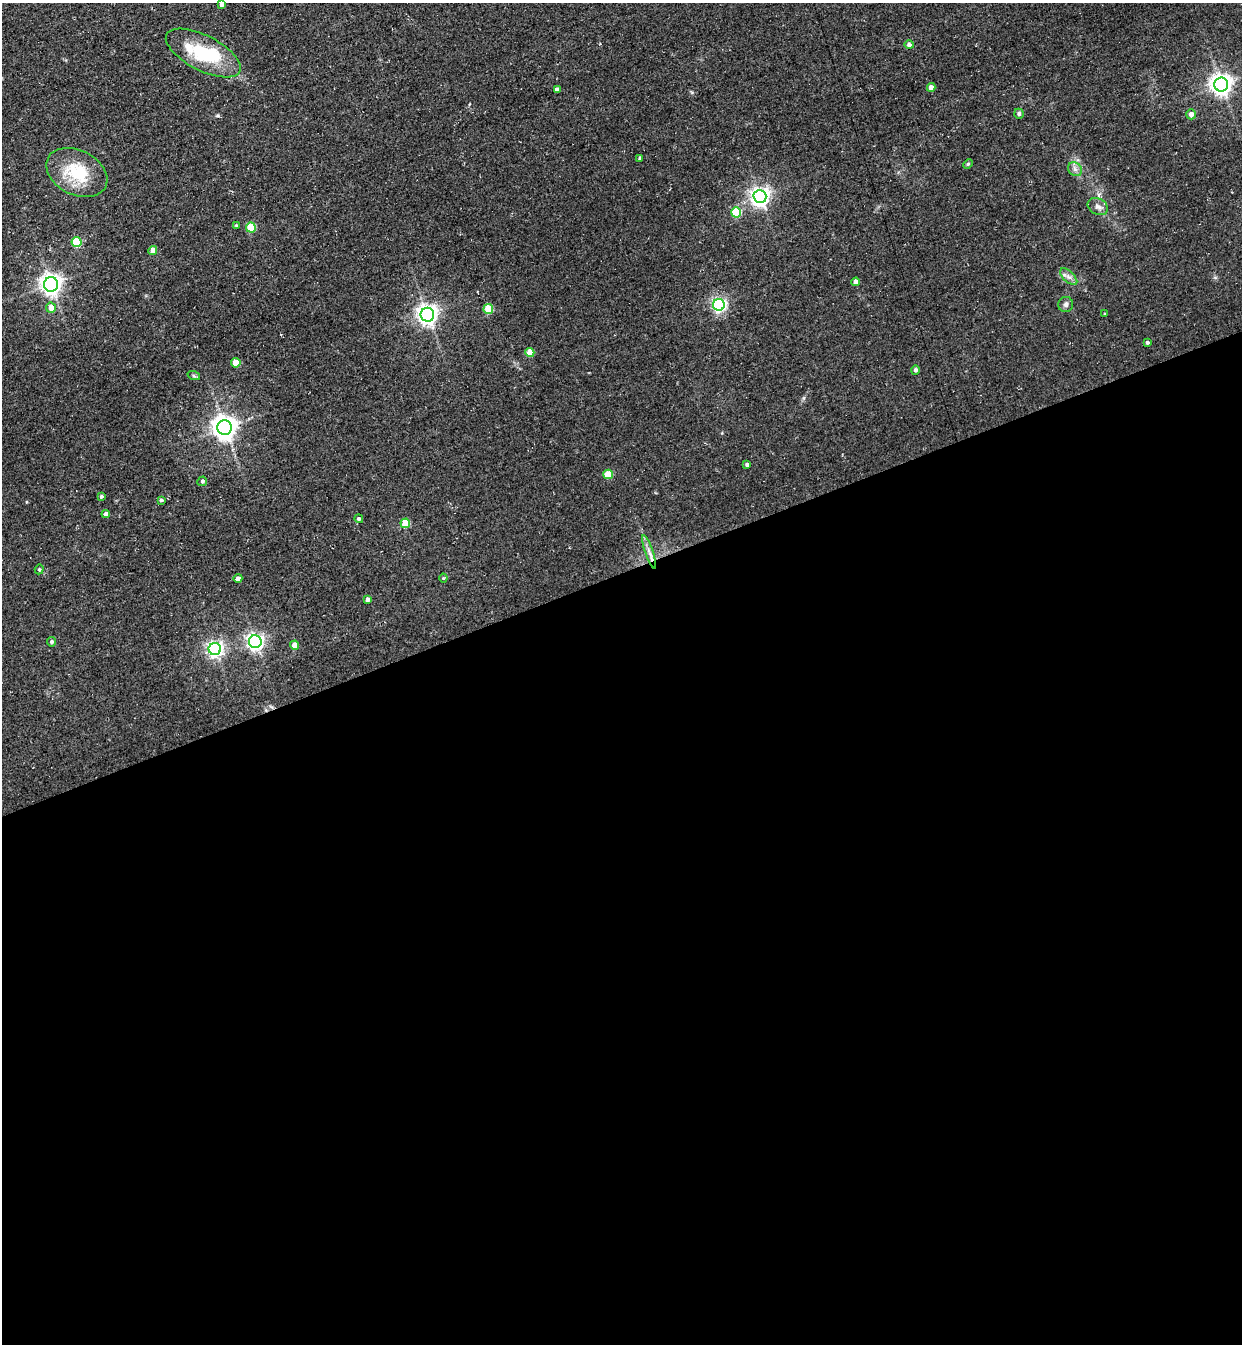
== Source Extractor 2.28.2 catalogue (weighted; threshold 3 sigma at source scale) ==
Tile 15 of 4 x 4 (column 3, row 4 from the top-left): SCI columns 2790-4029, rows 64-1405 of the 5451 x 5491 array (HDU 1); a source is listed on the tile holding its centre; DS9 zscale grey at full resolution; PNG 1244 x 1346 px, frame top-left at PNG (2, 3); each listed source drawn as its Kron ellipse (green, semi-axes under 4 px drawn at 4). Shown black and unused: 57% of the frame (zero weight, under 3 of 4 exposures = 7% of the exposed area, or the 3 px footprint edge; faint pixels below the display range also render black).
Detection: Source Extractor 2.28.2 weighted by HDU 2 'WHT'; one run over the whole footprint, this tile lists its part. Background 0.0858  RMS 0.014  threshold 0.0635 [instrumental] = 3 sigma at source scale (4.5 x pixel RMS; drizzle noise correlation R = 1.50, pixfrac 1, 0.05/0.05 arcsec/px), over >= 5 px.
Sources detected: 53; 1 inside a brighter object's white glare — neither listed nor drawn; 1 inside a brighter listed object's ellipse — not listed separately; the other 51 listed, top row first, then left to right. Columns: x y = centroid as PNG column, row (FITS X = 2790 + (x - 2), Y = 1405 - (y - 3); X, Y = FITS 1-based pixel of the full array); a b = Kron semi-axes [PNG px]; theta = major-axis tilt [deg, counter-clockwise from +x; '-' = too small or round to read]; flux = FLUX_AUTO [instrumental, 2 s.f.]
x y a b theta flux
221 4 4 3 - 5
909 45 4 4 - 3.7
203 53 41 17 -27 77
1221 85 7 7 - 940
931 87 4 4 - 9.2
557 90 4 4 - 6.3
1019 114 5 4 - 3
1191 114 5 5 - 8.9
640 158 3 3 - 2.2
968 164 5 4 - 1.7
1075 169 7 6 - 5
77 172 32 22 -27 66
760 197 6 6 - 690
1098 207 11 8 -29 6.8
736 212 5 5 - 60
236 226 3 3 - 2.1
251 227 5 5 - 51
76 242 5 5 - 69
153 251 4 4 - 17
1069 277 11 5 -44 5.7
856 282 4 4 - 8.6
51 284 7 7 - 820
719 305 6 6 - 310
1066 305 8 7 - 4
51 308 5 5 - 14
488 309 5 5 - 44
1105 314 4 3 - 1.2
427 315 7 6 - 810
1147 343 3 3 - 2.8
530 352 4 4 - 19
236 363 5 4 - 25
915 370 4 4 - 3.5
194 376 6 4 -19 1.8
224 428 7 7 - 1200
747 465 4 3 - 2.8
608 474 5 4 - 31
202 481 5 4 - 3.5
101 496 4 4 - 2.6
161 500 4 3 - 2.5
106 514 4 4 - 6.7
359 519 4 4 - 2.5
405 523 5 5 - 42
649 552 18 4 -72 8.4
39 569 5 4 - 2.1
238 578 4 4 - 5.5
443 578 4 4 - 1.3
367 599 4 4 - 5.8
52 642 5 4 - 3
255 642 6 6 - 500
295 645 4 4 - 16
215 649 6 6 - 410
Isophote crosses this tile's border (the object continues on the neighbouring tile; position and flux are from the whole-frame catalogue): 1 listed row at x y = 221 4